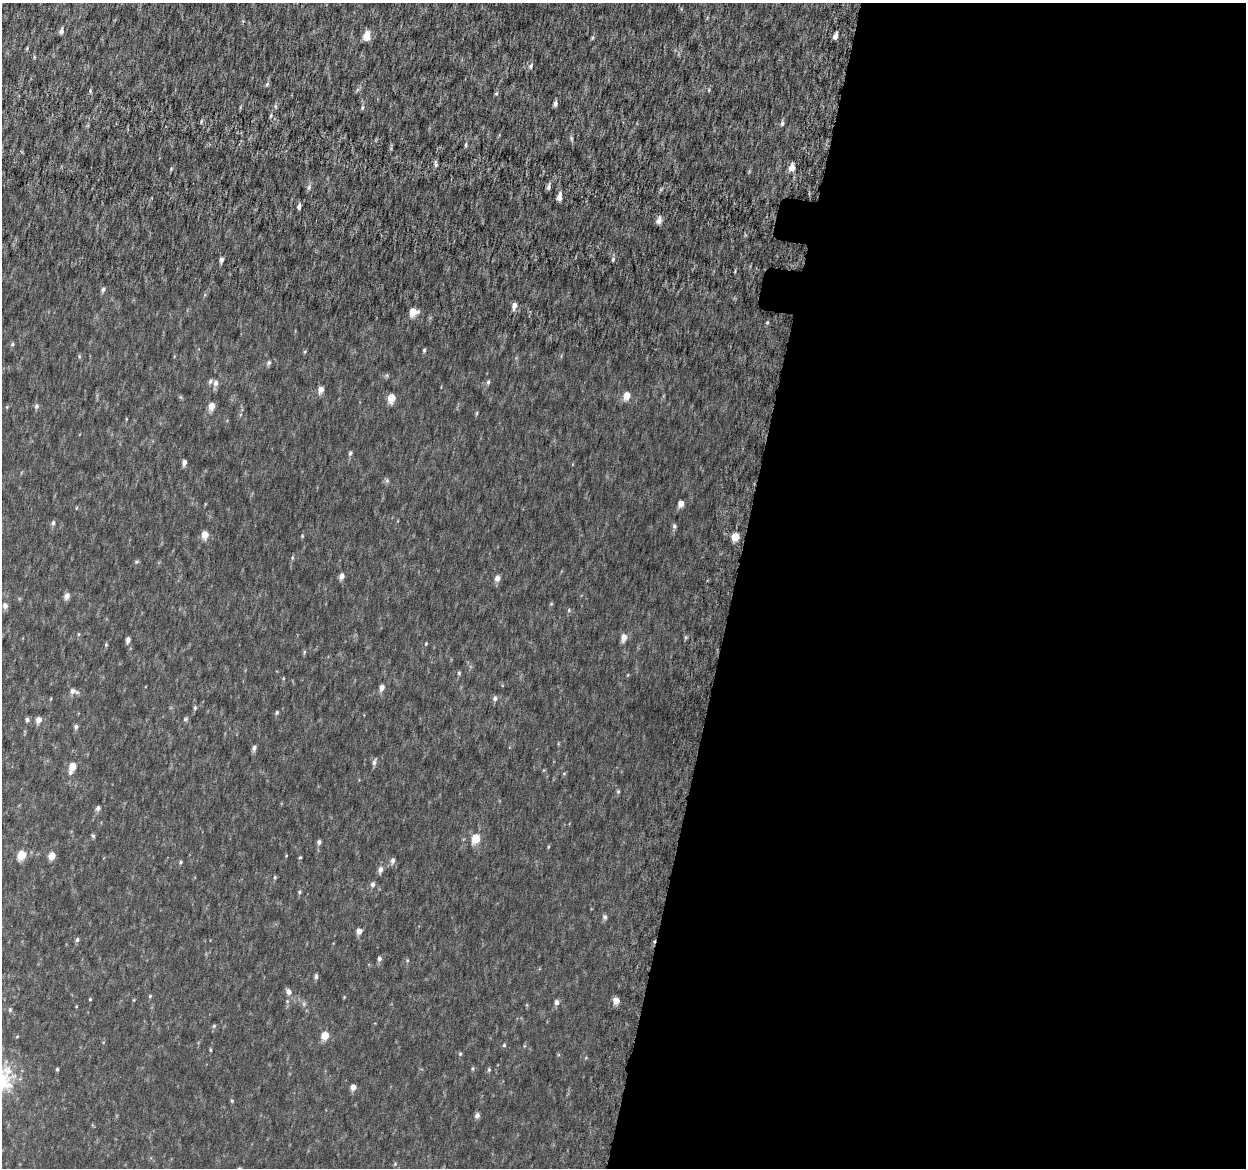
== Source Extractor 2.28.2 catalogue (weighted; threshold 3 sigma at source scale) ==
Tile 12 of 4 x 4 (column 4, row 3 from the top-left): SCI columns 3783-5026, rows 1474-2639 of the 5084 x 5337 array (HDU 1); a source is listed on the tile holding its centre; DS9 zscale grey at full resolution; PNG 1248 x 1170 px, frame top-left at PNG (2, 3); no overlay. Shown black and unused: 41% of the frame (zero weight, under 6 of 12 exposures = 5% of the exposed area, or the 3 px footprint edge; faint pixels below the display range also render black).
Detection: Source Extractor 2.28.2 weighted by HDU 2 'WHT'; one run over the whole footprint, this tile lists its part. Background 0.00174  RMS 0.0014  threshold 0.00566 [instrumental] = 3 sigma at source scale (4.09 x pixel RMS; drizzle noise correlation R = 1.36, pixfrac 0.8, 0.0396/0.0396 arcsec/px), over >= 5 px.
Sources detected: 128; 1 too faint to see at this stretch — not listed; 1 inside a brighter listed object's ellipse — not listed separately; the other 126 listed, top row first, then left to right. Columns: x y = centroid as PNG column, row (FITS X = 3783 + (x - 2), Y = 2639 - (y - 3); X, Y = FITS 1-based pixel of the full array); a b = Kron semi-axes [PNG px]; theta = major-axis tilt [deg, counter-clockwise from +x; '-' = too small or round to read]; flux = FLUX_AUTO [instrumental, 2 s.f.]
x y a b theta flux
243 21 4 4 - 0.13
61 31 7 5 72 0.45
367 36 6 5 - 2.7
835 36 6 4 72 0.61
593 37 7 3 71 0.18
27 48 6 3 72 0.13
34 57 5 3 - 0.13
531 66 8 5 62 0.29
267 84 6 5 - 0.21
709 90 5 3 - 0.12
90 91 6 4 89 0.16
496 93 6 4 67 0.2
555 104 5 4 - 0.37
275 106 5 5 - 0.21
362 108 7 5 75 0.21
271 116 7 3 81 0.18
782 123 7 5 79 0.28
571 138 7 4 -83 0.23
466 145 6 4 72 0.18
436 164 10 4 -82 0.28
792 167 7 5 86 1.2
171 169 5 4 - 0.14
309 187 9 5 75 0.36
549 187 8 5 77 0.36
559 197 7 5 76 0.85
299 207 6 4 74 0.38
659 221 7 6 - 0.72
613 259 6 4 47 0.19
221 260 5 4 - 0.45
103 289 6 5 - 0.29
514 306 7 5 74 0.77
413 312 6 5 - 2.3
767 323 4 4 - 0.15
12 344 6 4 68 0.2
424 350 5 3 - 0.21
79 356 5 4 - 0.16
269 363 7 5 46 0.3
488 382 6 4 80 0.24
215 383 8 6 76 0.52
321 390 6 5 - 0.98
627 395 6 5 - 1.9
391 398 6 5 - 2.6
36 406 7 6 - 0.32
211 406 5 5 - 1.6
477 413 6 4 89 0.14
126 419 5 3 - 0.096
350 453 5 5 - 0.25
184 462 6 4 79 0.54
387 481 7 5 -89 0.26
681 504 5 4 - 1.1
76 508 5 3 - 0.11
53 523 6 5 - 0.29
674 526 6 5 - 0.3
205 535 6 5 - 1.6
302 536 6 3 74 0.13
735 537 5 5 - 2.2
292 558 5 4 - 0.16
136 562 6 4 8 0.17
342 576 6 5 - 0.63
497 579 6 5 - 0.76
67 596 6 5 - 0.79
551 604 5 5 - 0.14
5 606 7 6 - 0.47
569 610 5 4 - 0.15
79 634 6 4 90 0.13
624 637 7 5 76 1
686 637 6 5 - 0.19
128 640 6 4 77 0.56
426 644 5 4 - 0.13
106 645 5 4 - 0.17
304 652 6 4 71 0.16
459 673 5 4 - 0.17
382 688 6 5 - 0.66
73 691 10 6 -12 0.68
495 699 7 6 - 0.41
195 708 5 4 - 0.19
277 712 5 4 - 0.2
185 719 7 5 35 0.23
27 720 6 5 - 0.27
39 720 6 5 - 0.77
76 727 6 5 - 0.32
254 748 6 5 - 0.44
374 762 8 5 71 0.4
72 767 7 5 70 2.4
564 773 6 3 19 0.13
618 792 5 5 - 0.18
98 808 5 5 - 0.42
93 836 6 4 -62 0.19
476 839 6 5 - 3.8
319 842 5 4 - 0.37
548 847 5 3 - 0.12
21 855 6 5 - 3.6
52 856 5 5 - 1.5
300 857 4 4 - 0.15
393 861 7 5 86 0.44
180 862 5 4 - 0.17
380 869 8 6 71 0.55
275 877 5 4 - 0.16
373 884 6 6 - 0.37
299 892 5 4 - 0.17
605 917 6 5 - 0.34
359 931 5 5 - 0.85
77 940 6 4 74 0.25
379 958 6 5 - 0.37
407 961 5 5 - 0.17
316 977 5 4 - 0.35
289 992 7 6 - 0.63
150 996 5 4 - 0.14
344 997 4 4 - 0.1
90 999 4 3 - 0.11
134 1000 5 3 - 0.1
616 1001 5 5 - 1.5
556 1002 6 5 - 0.47
10 1010 6 5 - 0.21
214 1026 5 4 - 0.18
325 1036 5 5 - 2.8
504 1045 5 4 - 0.17
210 1050 5 3 - 0.13
460 1054 5 4 - 0.18
57 1069 4 3 - 0.16
473 1069 6 3 82 0.15
489 1070 6 4 71 0.17
353 1087 5 5 - 0.92
232 1101 5 4 - 0.15
477 1116 6 5 - 0.48
395 1164 6 3 46 0.14